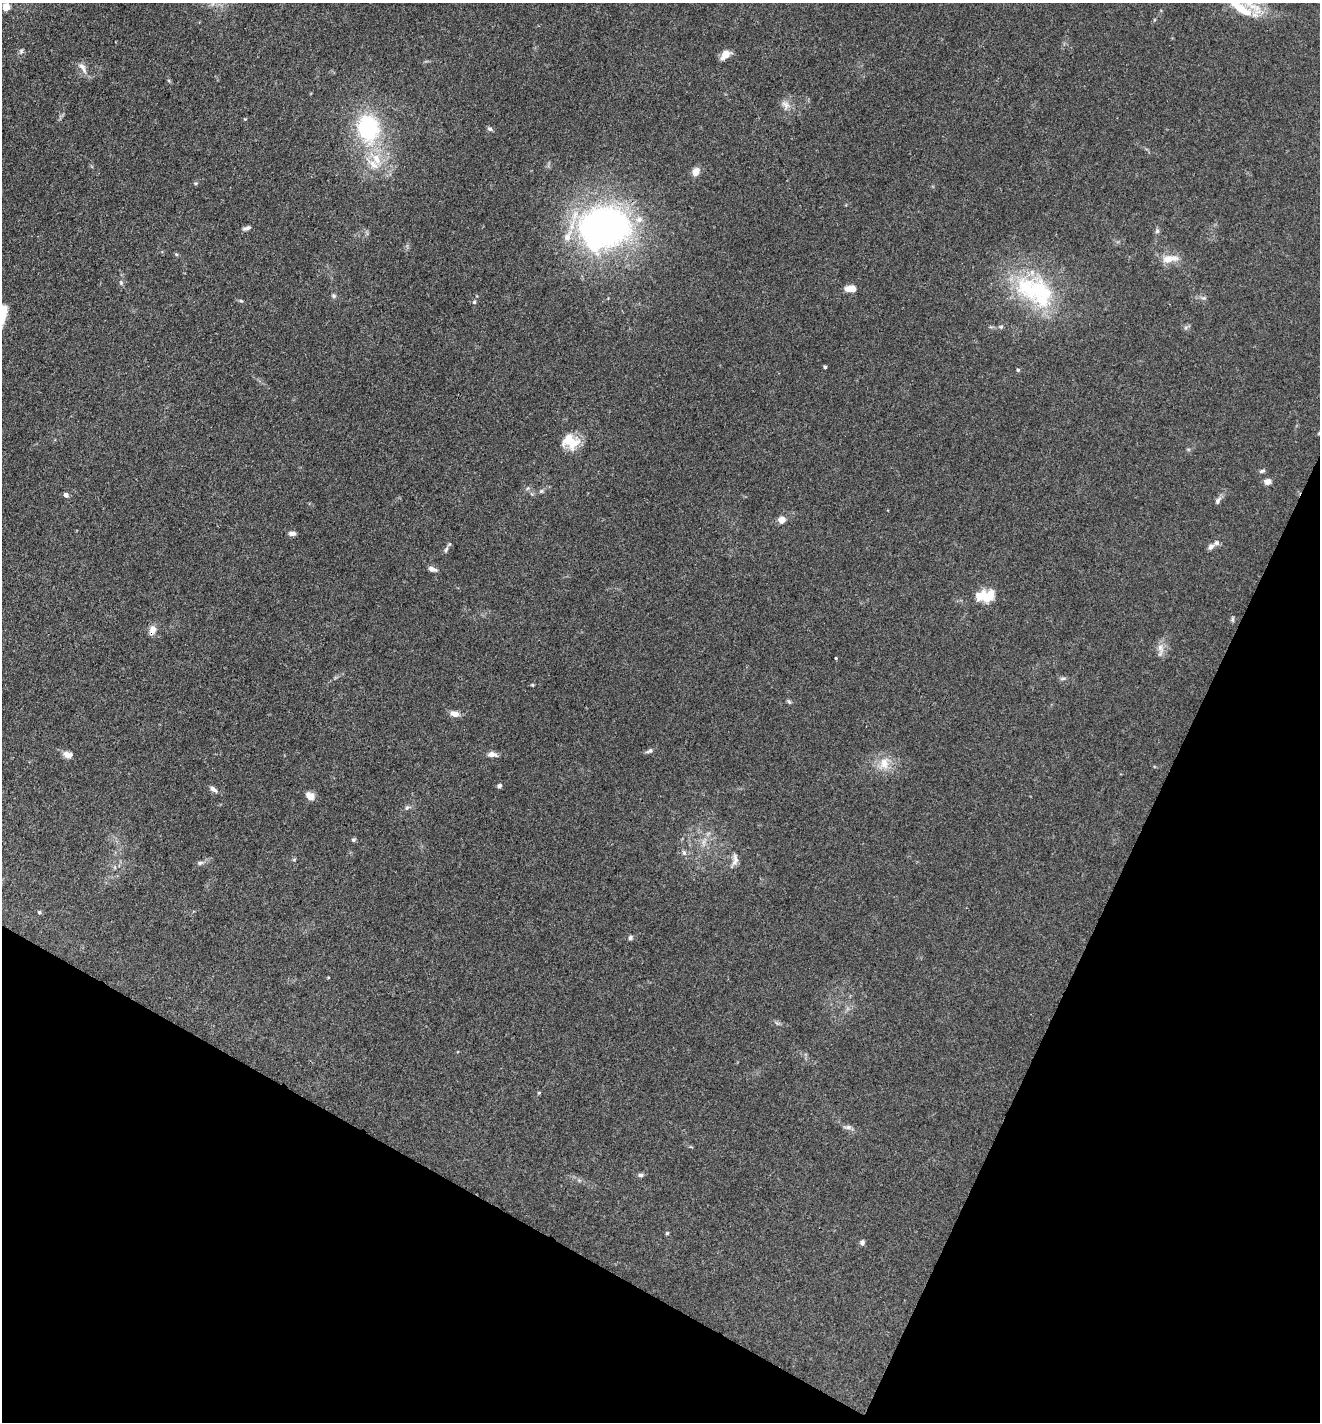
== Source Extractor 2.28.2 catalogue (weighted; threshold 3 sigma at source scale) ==
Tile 15 of 4 x 4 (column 3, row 4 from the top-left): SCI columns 2916-4233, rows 3-1422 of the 5695 x 5686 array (HDU 1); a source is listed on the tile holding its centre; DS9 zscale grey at full resolution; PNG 1322 x 1424 px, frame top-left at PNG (2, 3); no overlay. Shown black and unused: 23% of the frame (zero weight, under 3 of 4 exposures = <1% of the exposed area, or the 3 px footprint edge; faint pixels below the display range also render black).
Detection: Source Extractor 2.28.2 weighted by HDU 2 'WHT'; one run over the whole footprint, this tile lists its part. Background 0.0839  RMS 0.0064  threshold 0.0286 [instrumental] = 3 sigma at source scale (4.5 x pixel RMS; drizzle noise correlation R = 1.50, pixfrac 1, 0.05/0.05 arcsec/px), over >= 5 px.
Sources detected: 78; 2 inside a brighter object's white glare — not listed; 8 inside a brighter listed object's ellipse — not listed separately; the other 68 listed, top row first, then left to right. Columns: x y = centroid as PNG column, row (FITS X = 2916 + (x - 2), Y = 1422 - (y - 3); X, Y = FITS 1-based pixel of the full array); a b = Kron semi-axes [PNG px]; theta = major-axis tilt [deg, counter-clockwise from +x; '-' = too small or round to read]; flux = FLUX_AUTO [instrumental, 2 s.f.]
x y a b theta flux
6 7 7 6 - 6.9
1242 9 31 11 -31 18
21 51 7 5 70 1.4
725 55 13 8 44 5.4
83 67 18 7 -56 4.2
786 105 13 9 -49 4
245 119 4 4 - 0.54
368 128 29 22 -79 64
490 129 7 5 -29 1.4
377 159 18 10 -62 11
696 172 9 7 51 5.8
604 227 47 34 0 240
247 228 12 5 16 2
1157 231 6 6 - 1.3
176 254 5 4 - 0.85
1169 259 21 9 9 8.4
121 283 6 5 - 1.2
850 289 10 6 -1 7.1
1036 290 53 34 9 60
333 296 7 5 -22 1.1
1204 298 7 5 -9 1.4
241 301 6 4 -40 0.83
474 302 5 5 - 0.99
1001 327 5 5 - 0.99
825 367 4 3 - 1.2
1018 370 4 4 - 0.83
1319 433 6 4 29 0.89
572 443 21 14 13 13
1262 471 8 5 16 1.2
1267 481 8 6 3 3.2
528 488 6 4 70 0.9
541 491 6 5 - 1.1
66 495 5 4 - 2.5
1218 501 11 6 61 2.1
782 520 8 7 - 4.2
292 533 9 5 -3 2.3
1211 546 9 6 40 2.5
446 549 9 4 65 1.6
432 569 10 5 -17 3
986 597 21 13 24 13
1233 619 9 4 90 1
152 630 12 8 67 4.3
1160 648 17 7 -75 4.1
836 658 3 3 - 0.61
1063 678 9 4 1 1.3
532 685 6 3 17 0.62
789 702 6 5 - 0.98
455 714 12 7 -11 3.7
650 751 11 5 20 1.7
492 754 11 6 -6 3.5
68 755 12 8 -12 3.5
884 763 17 13 -89 9.6
499 786 5 4 - 2
214 789 12 6 -36 2.5
310 796 11 8 -34 4.8
407 807 8 5 47 1.5
353 840 6 5 - 1.1
703 842 7 4 71 1.9
684 853 7 5 -78 1.4
735 860 18 7 84 3.8
200 863 8 5 10 1.6
39 912 5 4 - 1
630 938 6 5 - 1.3
539 1093 5 3 - 0.59
847 1127 11 5 2 2.1
641 1175 7 5 2 1.5
667 1233 5 4 - 0.68
862 1242 6 6 - 1.6
Overlapping masked pixels (flux is a lower limit): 1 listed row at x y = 152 630
Isophote crosses this tile's border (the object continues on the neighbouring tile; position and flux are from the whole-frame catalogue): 1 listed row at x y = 1319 433